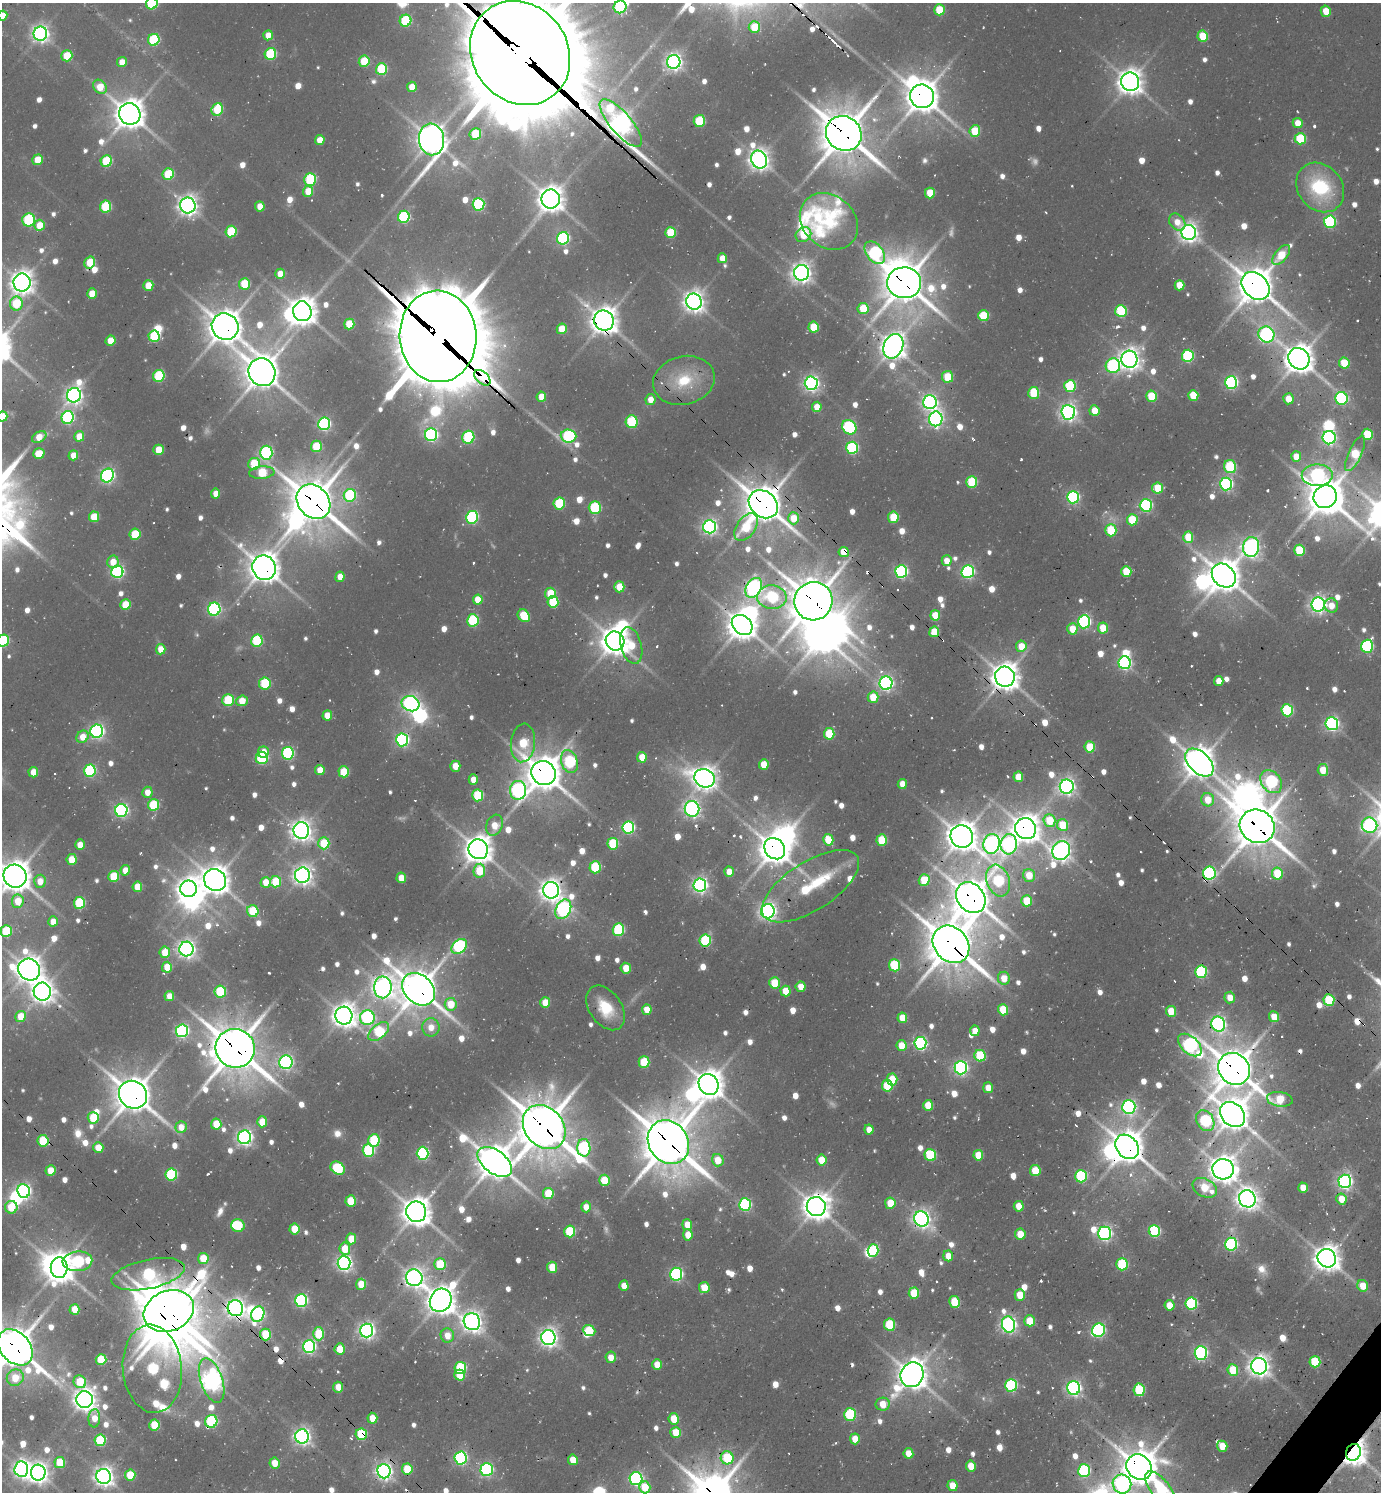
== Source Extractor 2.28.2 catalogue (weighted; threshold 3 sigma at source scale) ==
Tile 6 of 4 x 4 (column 2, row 2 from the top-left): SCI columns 1682-3060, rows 3048-4537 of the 6039 x 6026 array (HDU 1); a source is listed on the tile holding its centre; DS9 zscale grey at full resolution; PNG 1383 x 1494 px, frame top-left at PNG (2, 3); each listed source drawn as its Kron ellipse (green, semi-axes under 4 px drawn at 4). Shown black and unused: <1% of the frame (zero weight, under 2 of 3 exposures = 4% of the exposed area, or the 3 px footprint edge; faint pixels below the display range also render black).
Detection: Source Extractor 2.28.2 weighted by HDU 2 'WHT'; one run over the whole footprint, this tile lists its part. Background 0.102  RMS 0.01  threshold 0.0466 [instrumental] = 3 sigma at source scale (4.5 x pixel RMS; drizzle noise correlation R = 1.50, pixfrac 1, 0.05/0.05 arcsec/px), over >= 5 px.
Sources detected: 925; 12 too faint to see at this stretch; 30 inside a brighter object's white glare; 25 cosmic-ray / hot-pixel residue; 1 long thin detection or spike segment (spike, bleed or trail) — neither listed nor drawn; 15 inside a brighter listed object's ellipse — not listed separately; of the other 842, all 500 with FLUX_AUTO >= 15.2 (the completeness limit of this list) listed and drawn (342 fainter detections not listed), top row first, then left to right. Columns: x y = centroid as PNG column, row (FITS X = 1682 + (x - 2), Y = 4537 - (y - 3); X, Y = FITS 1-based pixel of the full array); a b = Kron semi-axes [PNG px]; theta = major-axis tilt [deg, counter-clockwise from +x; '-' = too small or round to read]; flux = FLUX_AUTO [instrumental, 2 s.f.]
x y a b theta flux
152 3 6 5 - 100
620 7 6 6 - 150
939 10 5 5 - 35
1326 11 6 5 - 22
3 15 5 4 - 16
406 21 6 5 - 100
754 27 6 5 - 40
40 34 7 7 - 570
268 35 5 4 - 15
1203 36 5 5 - 43
154 40 6 5 - 110
520 53 54 48 -54 29000
270 54 6 5 - 100
67 56 5 5 - 44
364 61 6 5 - 56
122 62 5 4 - 18
674 62 7 6 - 530
381 69 6 5 - 84
1130 82 9 9 - 1300
100 87 8 6 -51 27
412 87 5 4 - 16
922 96 12 11 - 2100
217 109 6 5 - 60
130 114 11 10 - 1700
699 121 6 6 - 69
621 123 30 10 -49 1000
1298 123 5 5 - 19
975 131 6 5 - 43
844 133 18 17 - 3700
475 134 6 5 - 61
432 139 16 12 -81 1700
1300 139 6 5 - 72
320 140 5 5 - 19
37 160 5 5 - 30
759 160 9 7 -66 900
106 161 6 5 - 81
168 174 6 5 - 68
310 179 6 5 - 110
1320 187 26 22 -50 96
308 191 5 5 - 27
930 193 5 5 - 32
551 199 9 9 - 1400
479 204 6 6 - 140
188 206 8 7 - 820
260 206 5 5 - 18
106 207 6 5 - 87
404 217 6 5 - 140
29 220 7 6 - 110
829 221 31 25 -41 62
1177 222 9 7 -47 16
1330 222 6 6 - 150
39 225 5 5 - 24
231 232 6 5 - 66
670 233 5 5 - 54
1189 233 7 7 - 710
803 235 8 7 - 38
563 238 6 6 - 170
875 253 13 8 -51 170
1281 255 12 6 51 38
722 258 5 4 - 16
90 262 6 5 - 48
802 273 8 7 - 820
280 274 5 5 - 17
22 283 9 8 - 1100
904 283 17 15 -3 3200
244 284 5 5 - 57
148 285 5 5 - 30
1179 285 5 5 - 25
1256 286 16 12 -43 2600
92 294 5 5 - 24
694 302 8 7 - 930
16 303 7 6 - 65
863 309 5 5 - 46
302 311 10 9 - 1500
1121 311 6 5 - 110
983 316 5 5 - 52
604 320 10 9 - 1400
349 324 5 5 - 40
225 327 14 13 - 2200
814 327 5 5 - 46
562 329 5 5 - 32
1266 334 8 8 - 270
154 336 6 5 - 84
438 336 46 38 -87 15000
110 341 5 5 - 27
893 346 13 9 66 1400
1188 356 6 6 - 140
1129 359 8 8 - 960
1299 359 11 10 - 1700
1344 363 6 5 - 39
1113 366 7 7 - 160
262 372 14 13 - 2300
159 376 6 5 - 100
947 377 6 5 - 40
482 378 10 6 -41 660
684 380 31 24 14 56
1231 382 6 6 - 240
811 383 7 6 - 440
1070 386 6 6 - 100
1034 393 6 5 - 60
74 395 7 7 - 560
1193 395 5 5 - 39
1151 396 5 5 - 52
541 397 5 5 - 22
1341 398 6 6 - 180
1288 399 5 5 - 21
650 400 5 5 - 15
930 402 7 7 - 420
817 407 5 4 - 18
1094 411 5 5 - 26
1068 412 7 7 - 540
2 416 5 5 - 25
68 417 6 6 - 200
936 419 7 6 - 400
632 422 6 6 - 94
324 424 6 6 - 220
849 427 8 6 -45 140
1367 434 5 5 - 54
431 435 6 6 - 260
79 436 5 5 - 22
569 436 8 6 -3 190
39 437 8 5 27 23
468 437 6 6 - 110
1329 438 7 6 - 310
316 446 6 5 - 53
852 448 6 6 - 140
159 450 5 5 - 31
266 453 7 6 - 210
39 454 6 5 - 34
1355 454 19 6 66 59
73 455 5 4 - 19
1296 457 5 5 - 19
254 464 6 5 - 48
1230 467 6 6 - 85
262 473 12 6 5 58
107 475 7 6 - 330
1317 475 15 10 0 300
972 482 6 5 - 75
1226 484 6 6 - 260
1158 488 5 5 - 41
216 494 5 4 - 18
350 495 6 6 - 120
1073 497 6 6 - 220
1325 497 12 11 - 2500
313 502 19 15 -50 3500
559 503 6 5 - 81
763 504 16 12 -40 2700
1146 505 6 6 - 210
595 508 6 6 - 92
94 517 5 5 - 38
472 517 6 6 - 180
893 517 5 5 - 49
793 518 6 5 - 27
1132 520 5 5 - 50
710 527 7 6 - 410
746 527 15 9 55 62
1111 530 6 5 - 65
135 534 5 5 - 58
1188 537 5 5 - 39
1251 547 10 8 81 520
1299 550 5 5 - 60
844 552 5 5 - 29
947 561 5 5 - 16
113 562 6 6 - 20
264 568 12 11 - 1900
1126 571 5 5 - 36
117 572 6 6 - 230
901 572 6 6 - 240
968 572 6 6 - 210
1224 576 13 10 -46 2000
340 577 5 4 - 18
619 587 5 5 - 32
754 588 10 7 59 500
550 593 6 5 - 37
772 597 15 12 -3 110
478 600 5 5 - 29
813 601 19 19 - 3500
553 602 6 5 - 67
1318 604 7 6 - 530
125 605 5 5 - 39
1331 605 7 6 - 17
214 609 6 6 - 210
935 615 5 5 - 29
524 616 7 5 -50 53
473 620 6 5 - 110
1084 622 7 6 - 230
742 625 11 9 -42 1700
1103 628 5 5 - 31
1072 629 6 5 - 24
934 632 5 5 - 34
3 640 6 5 - 96
257 641 6 6 - 97
615 641 10 9 - 1700
631 646 19 10 -75 39
1021 646 5 5 - 26
1367 646 6 6 - 160
161 649 5 4 - 20
1125 663 6 6 - 260
1005 677 10 9 - 1600
1219 681 5 4 - 17
265 683 6 5 - 85
886 683 6 6 - 360
873 697 5 5 - 30
228 700 6 5 - 77
242 701 6 5 - 29
411 704 9 7 -21 440
1287 710 6 5 - 110
327 715 5 5 - 21
1332 724 6 6 - 290
97 731 6 6 - 350
829 734 6 5 - 58
83 737 6 5 - 19
402 740 6 6 - 250
523 743 19 12 83 60
1090 747 5 5 - 46
263 752 6 5 - 16
288 753 6 6 - 160
642 757 5 4 - 22
262 758 6 6 - 130
569 762 12 8 -74 140
1199 762 17 10 -44 1900
764 764 5 5 - 25
455 766 5 5 - 21
320 770 5 4 - 21
1323 770 6 5 - 27
90 771 6 6 - 140
33 772 5 5 - 21
344 772 5 5 - 49
544 773 12 11 - 2400
1018 777 5 5 - 28
705 778 10 9 - 1100
473 779 5 4 - 16
1271 782 13 9 -50 170
902 784 5 4 - 19
1067 787 7 7 - 540
518 790 9 8 - 340
147 792 5 5 - 16
478 795 6 5 - 81
1208 800 6 6 - 26
153 805 6 5 - 77
692 809 8 7 - 400
121 810 6 6 - 290
1049 821 6 6 - 45
494 825 11 8 69 23
1062 825 6 5 - 42
1370 825 8 7 - 250
1257 826 18 16 -33 3400
628 827 6 6 - 180
1026 829 11 10 - 1600
301 830 8 8 - 880
962 837 11 11 - 1800
828 840 6 5 - 33
882 840 6 5 - 51
324 843 6 5 - 48
613 844 6 5 - 73
992 844 10 8 79 590
1009 844 10 8 83 310
80 845 5 5 - 15
478 849 10 9 - 1600
775 849 11 9 -46 2000
1061 851 10 8 62 760
72 860 5 5 - 35
595 867 6 5 - 75
125 870 5 4 - 18
479 871 7 6 - 43
729 872 5 4 - 16
1209 873 6 6 - 220
1277 874 6 5 - 49
302 875 8 7 - 730
1029 875 6 6 - 24
15 876 12 11 - 2000
114 876 5 5 - 52
401 878 5 5 - 24
215 880 11 10 - 1700
924 880 6 5 - 43
40 881 6 6 - 17
998 881 16 11 -71 110
265 882 5 5 - 21
276 882 6 5 - 54
700 885 7 6 - 450
811 886 55 24 33 110
137 887 5 5 - 28
189 889 8 8 - 1100
551 890 8 8 - 990
971 898 16 13 -51 2700
18 901 7 6 - 28
1027 901 5 5 - 39
79 903 6 5 - 88
563 909 10 7 63 340
253 911 6 5 - 54
768 911 7 7 - 580
53 921 5 4 - 17
618 930 6 5 - 120
6 931 6 5 - 76
705 941 6 5 - 110
951 944 20 16 -49 4000
459 947 9 6 41 220
186 949 7 7 - 630
165 952 6 5 - 24
895 965 6 5 - 87
167 967 5 5 - 27
626 968 5 5 - 24
29 970 11 10 - 1400
1201 972 6 6 - 150
1004 978 6 6 - 21
774 983 5 5 - 44
383 987 11 9 -89 950
801 987 5 5 - 17
419 989 18 14 -44 2800
220 991 6 5 - 83
786 991 5 5 - 27
42 992 9 8 - 980
169 996 5 5 - 16
1230 998 6 5 - 17
1329 1000 6 5 - 73
545 1003 5 5 - 26
451 1004 6 6 - 32
605 1008 25 16 -56 39
647 1010 5 5 - 18
1003 1010 5 5 - 45
1171 1011 5 5 - 34
21 1016 5 5 - 27
344 1016 9 8 - 1200
1274 1017 5 5 - 26
367 1018 7 7 - 250
902 1018 5 5 - 26
1218 1024 7 6 - 360
431 1027 9 8 - 17
182 1031 6 6 - 250
975 1031 5 4 - 17
379 1032 12 7 40 83
920 1043 6 6 - 240
1190 1045 14 8 -42 390
902 1046 5 5 - 28
235 1048 20 19 - 3700
980 1056 6 5 - 79
286 1062 7 6 - 300
644 1062 6 5 - 55
961 1068 6 6 - 330
1234 1069 17 15 -46 3100
892 1079 6 5 - 35
709 1084 11 9 -57 1800
887 1086 6 5 - 63
988 1088 5 5 - 17
133 1095 15 13 -41 2500
1280 1099 13 7 -7 48
928 1105 5 5 - 33
1129 1107 7 6 - 320
1233 1115 14 11 -45 2000
93 1118 5 5 - 55
1205 1121 11 8 -58 130
262 1122 5 5 - 29
216 1124 5 5 - 37
181 1127 6 5 - 16
544 1127 24 19 -49 4100
869 1129 5 4 - 15
244 1137 7 6 - 480
43 1141 6 5 - 65
374 1141 6 5 - 97
668 1142 23 19 -57 4500
1127 1147 13 10 -49 2200
98 1148 5 5 - 23
584 1148 9 6 -87 170
368 1151 6 6 - 120
423 1153 6 6 - 200
930 1155 6 6 - 77
978 1155 5 5 - 34
718 1160 6 6 - 26
821 1160 5 5 - 28
495 1162 20 11 -36 2500
338 1168 8 6 -39 100
1223 1169 11 10 - 1500
50 1171 5 5 - 29
1035 1171 5 5 - 43
171 1174 6 6 - 130
1081 1176 6 6 - 130
604 1180 5 5 - 33
1345 1181 7 6 - 440
1205 1188 13 9 -28 40
1303 1188 5 5 - 24
24 1191 7 6 - 340
548 1193 6 5 - 46
1247 1199 9 8 - 960
1341 1199 5 5 - 23
351 1201 5 5 - 43
890 1203 5 5 - 33
745 1204 6 6 - 170
1019 1206 5 5 - 24
11 1207 6 6 - 39
586 1207 5 5 - 15
816 1207 9 9 - 1600
416 1212 10 10 - 1700
921 1219 8 7 - 650
687 1225 5 5 - 21
238 1226 7 6 - 68
294 1229 5 5 - 37
570 1231 6 5 - 74
1154 1231 6 5 - 130
1105 1233 7 6 - 340
1020 1234 5 5 - 25
688 1235 5 5 - 22
351 1239 5 5 - 30
1231 1244 6 6 - 200
345 1249 6 5 - 30
873 1250 6 5 - 77
948 1256 5 5 - 16
203 1258 5 5 - 35
1327 1258 9 9 - 1400
77 1261 15 10 4 160
344 1263 7 6 - 450
440 1264 6 5 - 57
1122 1264 6 5 - 100
552 1267 5 5 - 34
59 1268 10 8 -89 1700
148 1274 37 14 12 170
676 1274 6 6 - 230
414 1278 8 8 - 700
361 1284 5 5 - 30
624 1286 5 4 - 16
1363 1286 6 5 - 22
704 1288 5 5 - 30
914 1293 6 5 - 43
1020 1295 5 5 - 30
301 1300 6 6 - 230
441 1300 12 10 57 1700
955 1302 6 5 - 56
1191 1304 6 6 - 160
1169 1305 5 5 - 23
235 1308 8 7 - 750
74 1309 5 5 - 25
169 1311 26 20 23 4600
258 1314 8 6 67 250
1030 1321 5 5 - 31
472 1322 8 8 - 810
1008 1324 8 6 -73 440
890 1325 6 5 - 64
589 1330 6 5 - 44
1099 1330 7 6 - 240
367 1331 7 6 - 530
265 1334 6 5 - 54
319 1334 6 5 - 58
447 1335 7 6 - 18
548 1338 7 7 - 680
309 1346 6 6 - 290
15 1347 20 15 -49 3200
340 1349 5 5 - 31
1201 1353 7 6 - 260
611 1357 6 5 - 16
101 1360 5 5 - 56
1315 1362 5 5 - 64
657 1364 5 5 - 20
1259 1366 8 8 - 930
460 1368 6 5 - 97
152 1369 44 29 -85 190
1233 1370 6 5 - 40
459 1375 5 5 - 32
912 1375 13 11 64 1800
15 1378 9 8 - 31
212 1380 23 11 -71 910
80 1382 6 6 - 51
1011 1385 6 6 - 170
338 1387 5 5 - 19
1074 1388 7 6 - 380
1139 1390 6 5 - 86
85 1400 8 8 - 1000
883 1404 7 6 - 24
850 1415 6 6 - 100
94 1418 9 6 86 21
372 1418 5 5 - 25
674 1419 5 5 - 36
211 1421 6 6 - 140
154 1425 5 5 - 52
676 1432 5 5 - 33
361 1434 6 5 - 83
302 1436 7 7 - 520
855 1439 5 5 - 22
100 1440 6 5 - 78
1222 1446 5 5 - 26
1353 1452 8 7 - 1500
908 1453 5 5 - 21
461 1458 6 6 - 240
727 1458 6 6 - 71
573 1460 5 5 - 25
60 1463 5 5 - 43
275 1463 5 5 - 21
971 1466 5 5 - 23
1139 1467 14 12 -45 3100
21 1469 7 7 - 530
407 1469 5 5 - 44
487 1469 6 6 - 230
384 1471 7 6 - 530
1084 1471 6 6 - 140
38 1473 8 7 - 850
130 1475 5 5 - 48
104 1476 7 7 - 780
636 1479 6 6 - 250
1122 1484 10 9 - 310
952 1486 5 5 - 26
645 1487 6 5 - 35
1160 1489 21 9 -51 100
Overlapping masked pixels (flux is a lower limit): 52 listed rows (the first 20) at x y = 520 53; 922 96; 621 123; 844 133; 90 262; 904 283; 1256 286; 604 320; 225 327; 438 336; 893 346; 482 378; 930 402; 936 419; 313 502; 763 504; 793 518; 844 552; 264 568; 813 601
Isophote crosses this tile's border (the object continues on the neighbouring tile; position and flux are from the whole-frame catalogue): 12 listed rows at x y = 152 3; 620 7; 3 15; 520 53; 2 416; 3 640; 15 876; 6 931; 15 1347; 1139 1467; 1122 1484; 1160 1489